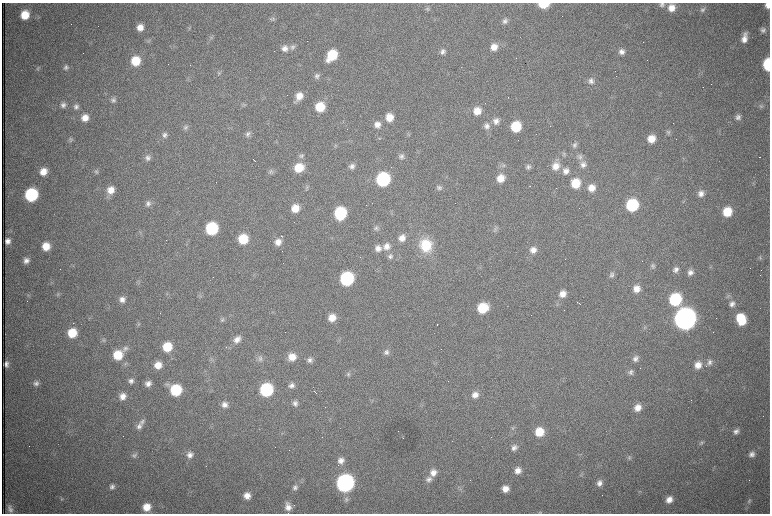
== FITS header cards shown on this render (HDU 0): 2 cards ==
NAXIS1  =                 1536 /fastest changing axis
NAXIS2  =                 1023 /next to fastest changing axis

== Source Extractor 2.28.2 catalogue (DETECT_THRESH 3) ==
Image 1536 x 1023 px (HDU 0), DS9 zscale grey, zoomed out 1/2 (1 PNG px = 2 x 2 image px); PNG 772 x 516 px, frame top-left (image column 1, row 1022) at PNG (2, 3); no overlay
Background 979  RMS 15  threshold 45.3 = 3 sigma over >= 5 px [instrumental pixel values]
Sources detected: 258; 74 cannot appear on this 1/2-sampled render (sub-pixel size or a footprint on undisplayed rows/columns) and are not listed; the other 184 listed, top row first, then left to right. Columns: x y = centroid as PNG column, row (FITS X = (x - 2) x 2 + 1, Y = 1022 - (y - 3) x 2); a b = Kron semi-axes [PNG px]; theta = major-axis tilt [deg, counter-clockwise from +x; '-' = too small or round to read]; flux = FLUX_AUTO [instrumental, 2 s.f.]
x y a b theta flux
543 4 7 4 1 1.0e+05
662 4 7 7 - 1.1e+04
767 5 6 5 - 2.0e+04
427 8 7 5 2 6.8e+03
671 8 8 7 - 3.5e+04
703 10 7 6 - 9.4e+03
25 15 8 7 - 6.6e+04
273 19 8 5 -86 6.9e+03
505 21 8 7 - 1.2e+04
140 27 7 6 - 3.1e+04
763 30 8 7 - 1.2e+04
211 37 7 3 -5 4.6e+03
744 38 12 6 78 3.0e+04
148 41 6 4 -40 5.4e+03
292 47 8 7 - 1.0e+04
494 47 8 7 - 2.9e+04
285 48 8 8 - 1.9e+04
443 52 7 6 - 1.3e+04
622 52 7 7 - 1.7e+04
332 55 10 7 52 1.3e+05
136 61 8 7 - 8.9e+04
768 64 8 5 -89 2.0e+05
190 65 2 1 - 9.9e+04
66 67 8 7 - 1.1e+04
38 68 6 3 3 4.4e+03
219 73 7 4 -27 5.3e+03
317 76 8 6 23 9.9e+03
591 81 9 8 - 1.6e+04
299 96 9 8 - 3.6e+04
113 100 7 6 - 1.0e+04
63 105 7 7 - 1.2e+04
76 106 7 6 - 1.1e+04
243 106 7 5 28 6.1e+03
761 106 6 6 - 6.9e+03
320 107 8 7 - 9.4e+04
477 111 8 8 - 4.3e+04
389 117 8 8 - 4.4e+04
738 117 7 7 - 1.3e+04
85 118 7 7 - 2.9e+04
496 121 8 8 - 1.9e+04
377 124 8 7 - 2.3e+04
486 126 9 8 - 1.9e+04
516 127 8 7 - 1.3e+05
185 128 6 6 - 8.0e+03
668 132 7 6 - 7.1e+03
248 134 7 7 - 1.1e+04
408 134 5 2 - 2.0e+03
165 135 8 7 - 1.3e+04
651 139 8 7 - 4.4e+04
70 140 6 6 - 6.5e+03
575 145 8 6 54 1.1e+04
335 146 5 2 - 2.6e+03
564 155 7 6 - 7.5e+03
301 156 7 7 - 9.4e+03
401 156 8 7 - 1.1e+04
580 157 8 7 - 1.4e+04
147 158 7 7 - 1.3e+04
254 161 3 1 - 1.0e+04
583 165 10 8 -89 1.9e+04
352 166 7 6 - 1.3e+04
556 166 10 9 - 3.8e+04
528 167 7 6 - 9.2e+03
299 168 9 8 - 7.4e+04
96 171 6 6 - 6.0e+03
271 171 8 6 31 9.4e+03
566 171 9 8 - 2.0e+04
43 172 8 7 - 3.8e+04
500 178 8 8 - 4.4e+04
383 179 8 8 - 4.9e+05
576 183 8 8 - 8.6e+04
753 183 6 3 -28 3.9e+03
530 186 2 1 - 2.2e+03
439 187 8 6 -39 1.0e+04
306 188 7 6 - 6.6e+03
591 188 8 8 - 3.5e+04
111 190 9 8 - 3.9e+04
701 194 8 7 - 2.0e+04
31 195 8 8 - 3.8e+05
148 204 8 7 - 1.3e+04
632 205 8 8 - 2.6e+05
295 208 8 8 - 4.8e+04
727 212 8 8 - 8.5e+04
340 213 9 8 - 2.8e+05
212 228 8 8 - 2.9e+05
376 228 7 7 - 9.8e+03
495 229 9 5 80 8.6e+03
141 233 4 2 - 3.2e+03
281 236 2 2 - 4.1e+03
402 238 8 7 - 2.5e+04
243 239 8 7 - 1.1e+05
8 241 6 5 - 1.7e+04
278 242 8 7 - 2.5e+04
426 245 16 14 -79 1.2e+05
46 246 8 7 - 5.2e+04
387 246 9 8 - 2.6e+04
378 248 9 8 - 2.3e+04
533 250 8 8 - 2.4e+04
390 256 8 7 - 1.2e+04
760 258 6 5 - 5.8e+03
26 261 7 6 - 1.7e+04
652 266 7 6 - 7.9e+03
676 270 8 6 38 1.4e+04
690 272 8 7 - 1.6e+04
611 275 7 6 - 9.9e+03
347 279 8 8 - 4.5e+05
138 281 4 2 - 3.2e+03
636 289 8 7 - 3.0e+04
58 294 7 3 87 5.0e+03
563 294 9 8 - 2.9e+04
29 295 4 4 - 4.2e+03
122 299 8 8 - 1.9e+04
675 299 8 8 - 2.8e+05
577 302 2 1 - 2.7e+03
557 304 6 3 65 5.1e+03
579 304 2 1 - 2.0e+03
732 304 9 8 - 1.8e+04
483 308 9 8 - 1.2e+05
332 318 8 7 - 3.8e+04
685 319 10 9 - 4.9e+06
741 319 11 8 -70 1.1e+05
222 320 7 6 - 7.9e+03
139 324 4 3 - 3.3e+03
437 325 2 1 - 2.5e+03
644 327 5 3 - 3.4e+03
72 333 8 7 - 8.3e+04
237 339 11 8 43 2.4e+04
103 340 5 5 - 5.3e+03
167 347 8 8 - 9.4e+04
126 348 9 6 26 1.1e+04
386 352 7 6 - 1.2e+04
118 355 8 8 - 9.6e+04
292 357 8 7 - 4.0e+04
260 358 10 7 65 1.3e+04
635 358 8 7 - 1.4e+04
309 360 7 7 - 1.2e+04
709 362 8 7 - 1.4e+04
6 364 5 4 - 1.1e+04
158 365 7 6 - 3.8e+04
698 365 8 8 - 3.1e+04
631 372 7 6 - 1.1e+04
348 374 7 5 60 7.0e+03
131 381 7 6 - 1.2e+04
36 383 8 6 24 1.2e+04
148 384 7 6 - 1.7e+04
167 384 7 5 -3 7.5e+03
291 385 7 7 - 1.4e+04
176 390 8 8 - 2.0e+05
266 390 8 8 - 3.6e+05
315 392 4 1 - 3.2e+03
475 395 9 8 - 2.5e+04
123 396 7 7 - 2.5e+04
295 403 8 7 - 1.3e+04
225 404 7 7 - 1.9e+04
638 408 8 7 - 3.0e+04
142 422 9 7 45 1.2e+04
139 426 10 7 56 1.6e+04
513 428 6 5 - 5.3e+03
736 431 7 6 - 1.3e+04
539 432 8 8 - 7.0e+04
701 443 7 5 49 6.7e+03
514 448 8 7 - 1.5e+04
752 454 7 6 - 1.5e+04
134 455 8 6 38 8.3e+03
190 455 8 8 - 2.0e+04
629 457 5 5 - 6.0e+03
341 460 8 8 - 2.2e+04
518 470 8 7 - 2.4e+04
433 473 9 9 - 2.9e+04
581 474 5 4 - 4.6e+03
428 479 9 8 - 1.6e+04
345 483 9 8 - 1.6e+06
599 483 7 6 - 1.6e+04
112 487 7 6 - 1.2e+04
295 488 7 7 - 1.2e+04
505 489 7 7 - 2.8e+04
247 495 7 6 - 2.8e+04
61 499 4 3 - 3.8e+03
346 499 8 7 - 1.1e+04
669 500 8 7 - 2.8e+04
749 501 7 6 - 8.7e+03
147 507 7 7 - 4.8e+04
288 507 10 7 -79 2.6e+04
10 509 9 5 -75 1.3e+04
540 513 7 4 13 4.8e+03
At the frame edge (FLAGS 8, measured only in part): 5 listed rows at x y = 543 4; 662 4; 767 5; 768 64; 540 513
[74 sub-pixel or undisplayed-footprint detections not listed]